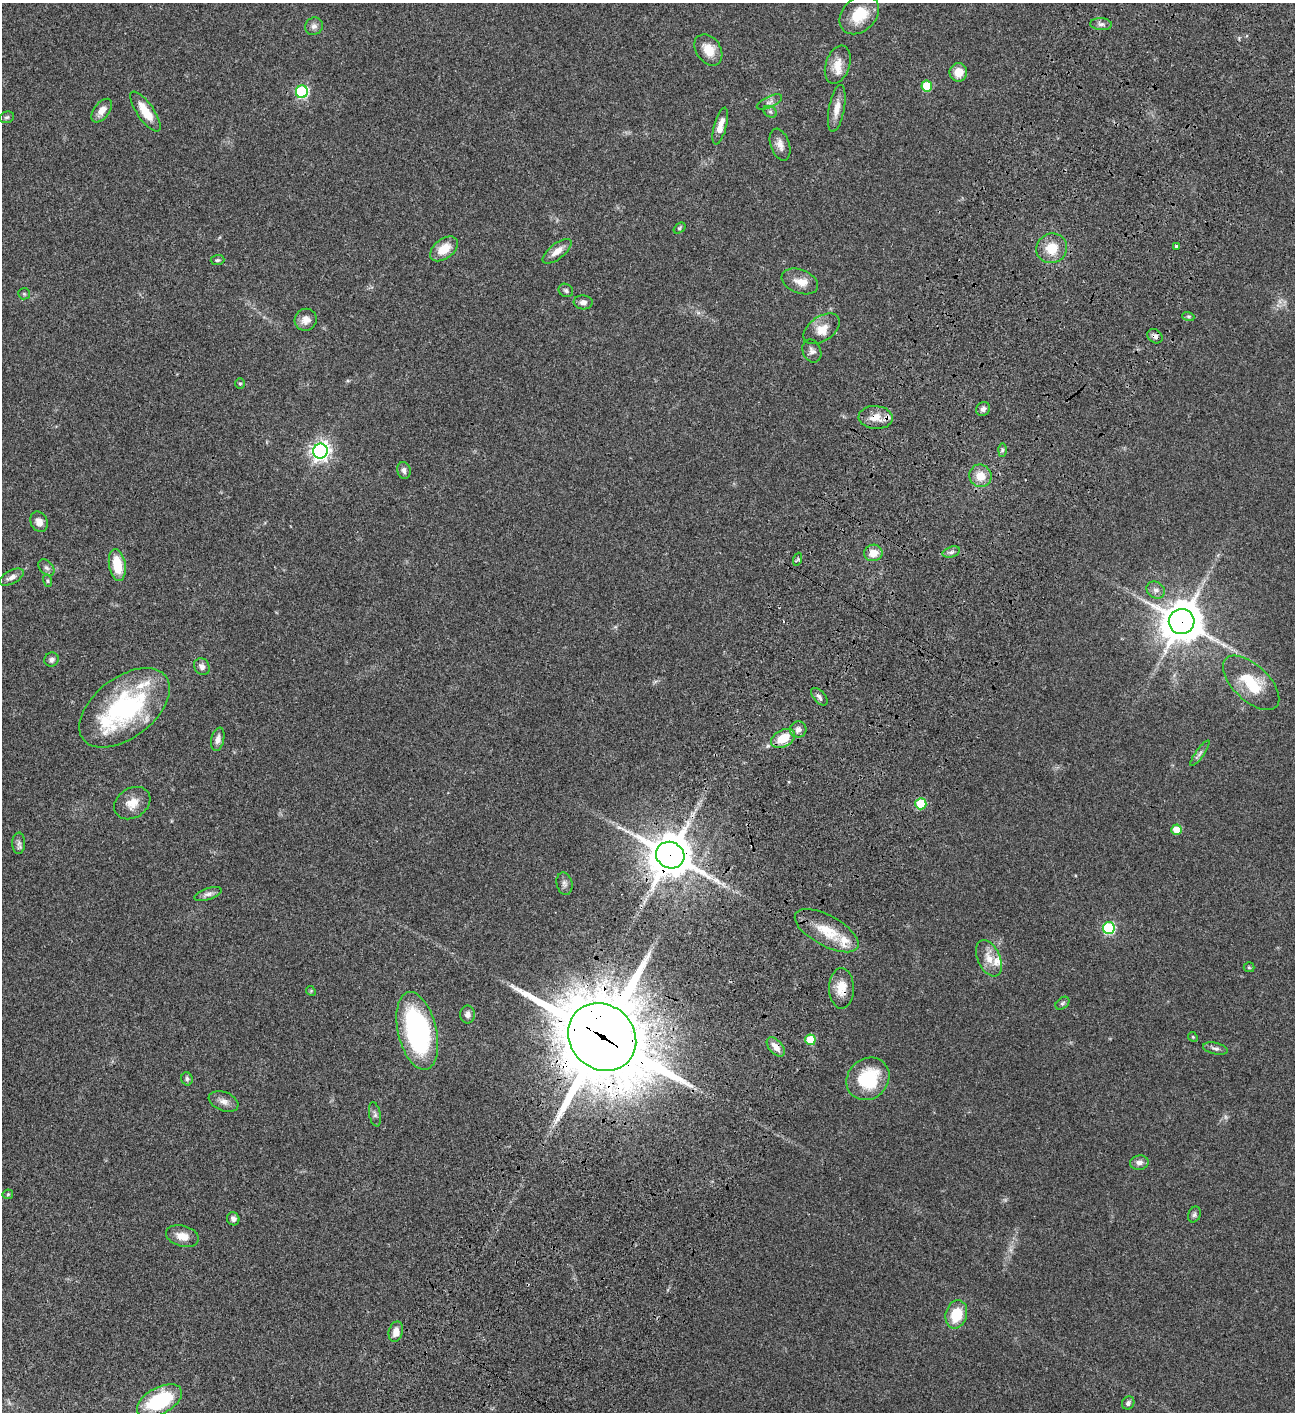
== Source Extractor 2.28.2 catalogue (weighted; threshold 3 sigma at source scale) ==
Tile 10 of 4 x 4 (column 2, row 3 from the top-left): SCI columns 1797-3089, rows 1613-3022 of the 6050 x 6048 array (HDU 1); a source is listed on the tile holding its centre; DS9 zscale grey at full resolution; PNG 1297 x 1414 px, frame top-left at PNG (2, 3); each listed source drawn as its Kron ellipse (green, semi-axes under 4 px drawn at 4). Shown black and unused: <1% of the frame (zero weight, under 3 of 4 exposures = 13% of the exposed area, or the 3 px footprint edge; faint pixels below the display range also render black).
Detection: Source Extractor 2.28.2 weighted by HDU 2 'WHT'; one run over the whole footprint, this tile lists its part. Background 0.0636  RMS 0.0058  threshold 0.0261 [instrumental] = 3 sigma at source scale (4.5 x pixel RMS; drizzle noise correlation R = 1.50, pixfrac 1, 0.05/0.05 arcsec/px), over >= 5 px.
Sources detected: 101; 2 too faint to see at this stretch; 1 cosmic-ray / hot-pixel residue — neither listed nor drawn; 7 inside a brighter listed object's ellipse — not listed separately; the other 91 listed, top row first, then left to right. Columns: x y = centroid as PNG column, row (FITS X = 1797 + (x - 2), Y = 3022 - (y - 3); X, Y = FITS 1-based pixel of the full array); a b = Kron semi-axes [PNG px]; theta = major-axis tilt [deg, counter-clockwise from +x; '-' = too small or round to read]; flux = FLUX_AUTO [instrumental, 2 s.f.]
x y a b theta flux
859 15 22 16 44 16
1101 24 11 6 -3 1.9
314 26 9 8 - 2.5
708 50 17 12 -55 8.5
838 65 20 12 72 7.6
958 72 9 9 - 6.4
927 86 5 5 - 20
302 92 6 6 - 63
769 102 14 5 24 2.1
837 108 24 8 79 5.7
102 111 13 7 53 4.9
145 112 23 8 -55 11
770 112 7 5 -29 1.1
7 117 7 5 15 1.1
720 126 19 6 75 5.8
780 145 16 9 -71 4.2
679 228 7 4 37 0.78
1176 246 3 3 - 0.74
1052 248 15 14 - 11
444 249 16 10 38 9.2
557 251 17 7 39 5.1
217 260 7 5 3 1
800 281 19 11 -21 6.4
566 290 8 6 -32 1.3
24 294 6 5 - 0.86
583 302 9 7 -3 2.3
1188 316 6 4 -18 0.78
306 320 11 10 - 4.3
822 329 20 12 34 7.4
1155 336 8 6 -39 2
812 351 12 9 -67 2.4
240 384 5 4 - 0.72
983 409 7 6 - 2
876 417 17 11 -3 7.3
1002 450 7 4 89 1
320 451 7 7 - 270
404 470 8 6 -76 1.9
980 476 11 11 - 7.7
39 522 10 8 -65 4.3
951 552 9 5 16 1.7
873 553 9 8 - 6.3
798 559 7 4 71 0.82
117 565 16 8 -81 15
46 568 9 6 -48 1.7
12 577 13 6 28 3.3
48 581 6 4 -74 0.78
1156 590 10 8 -30 2.5
1182 622 13 12 - 1500
52 660 7 6 - 1.7
202 667 9 7 -57 2.6
1251 683 35 18 -43 22
819 697 10 5 -48 1.8
124 708 52 30 38 80
798 729 8 8 - 2.3
783 738 12 8 28 13
218 739 12 6 77 2.8
1200 753 15 4 55 1.7
132 803 19 14 33 7.5
921 804 5 5 - 26
1176 830 5 5 - 8.1
19 843 10 6 88 1.8
670 855 14 13 - 1900
564 884 11 8 -77 2
208 894 14 5 17 2.2
1109 928 6 6 - 51
827 931 35 15 -28 17
989 958 19 11 -66 6.9
1249 967 5 5 - 0.69
841 988 20 12 -89 8.3
311 991 5 4 - 0.62
1062 1003 8 5 40 1.1
468 1014 9 7 88 2.3
417 1031 40 19 -77 98
602 1037 36 32 -42 6600
1193 1037 5 4 - 0.61
810 1040 5 5 - 17
776 1047 11 6 -48 4.9
1215 1049 12 5 -13 1.9
187 1079 6 5 - 1.2
868 1079 23 20 42 30
224 1101 15 9 -21 3.6
375 1114 12 5 -79 1.7
1139 1163 9 7 9 2.6
8 1194 5 5 - 0.72
1194 1214 8 6 65 1.3
233 1219 7 6 - 2
182 1236 17 10 -15 6.2
956 1314 14 10 75 15
396 1332 10 7 76 4.9
159 1401 24 13 28 38
1128 1403 7 6 - 1.6
Overlapping masked pixels (flux is a lower limit): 8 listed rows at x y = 1155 336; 876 417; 1182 622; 783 738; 670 855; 841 988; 602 1037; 776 1047